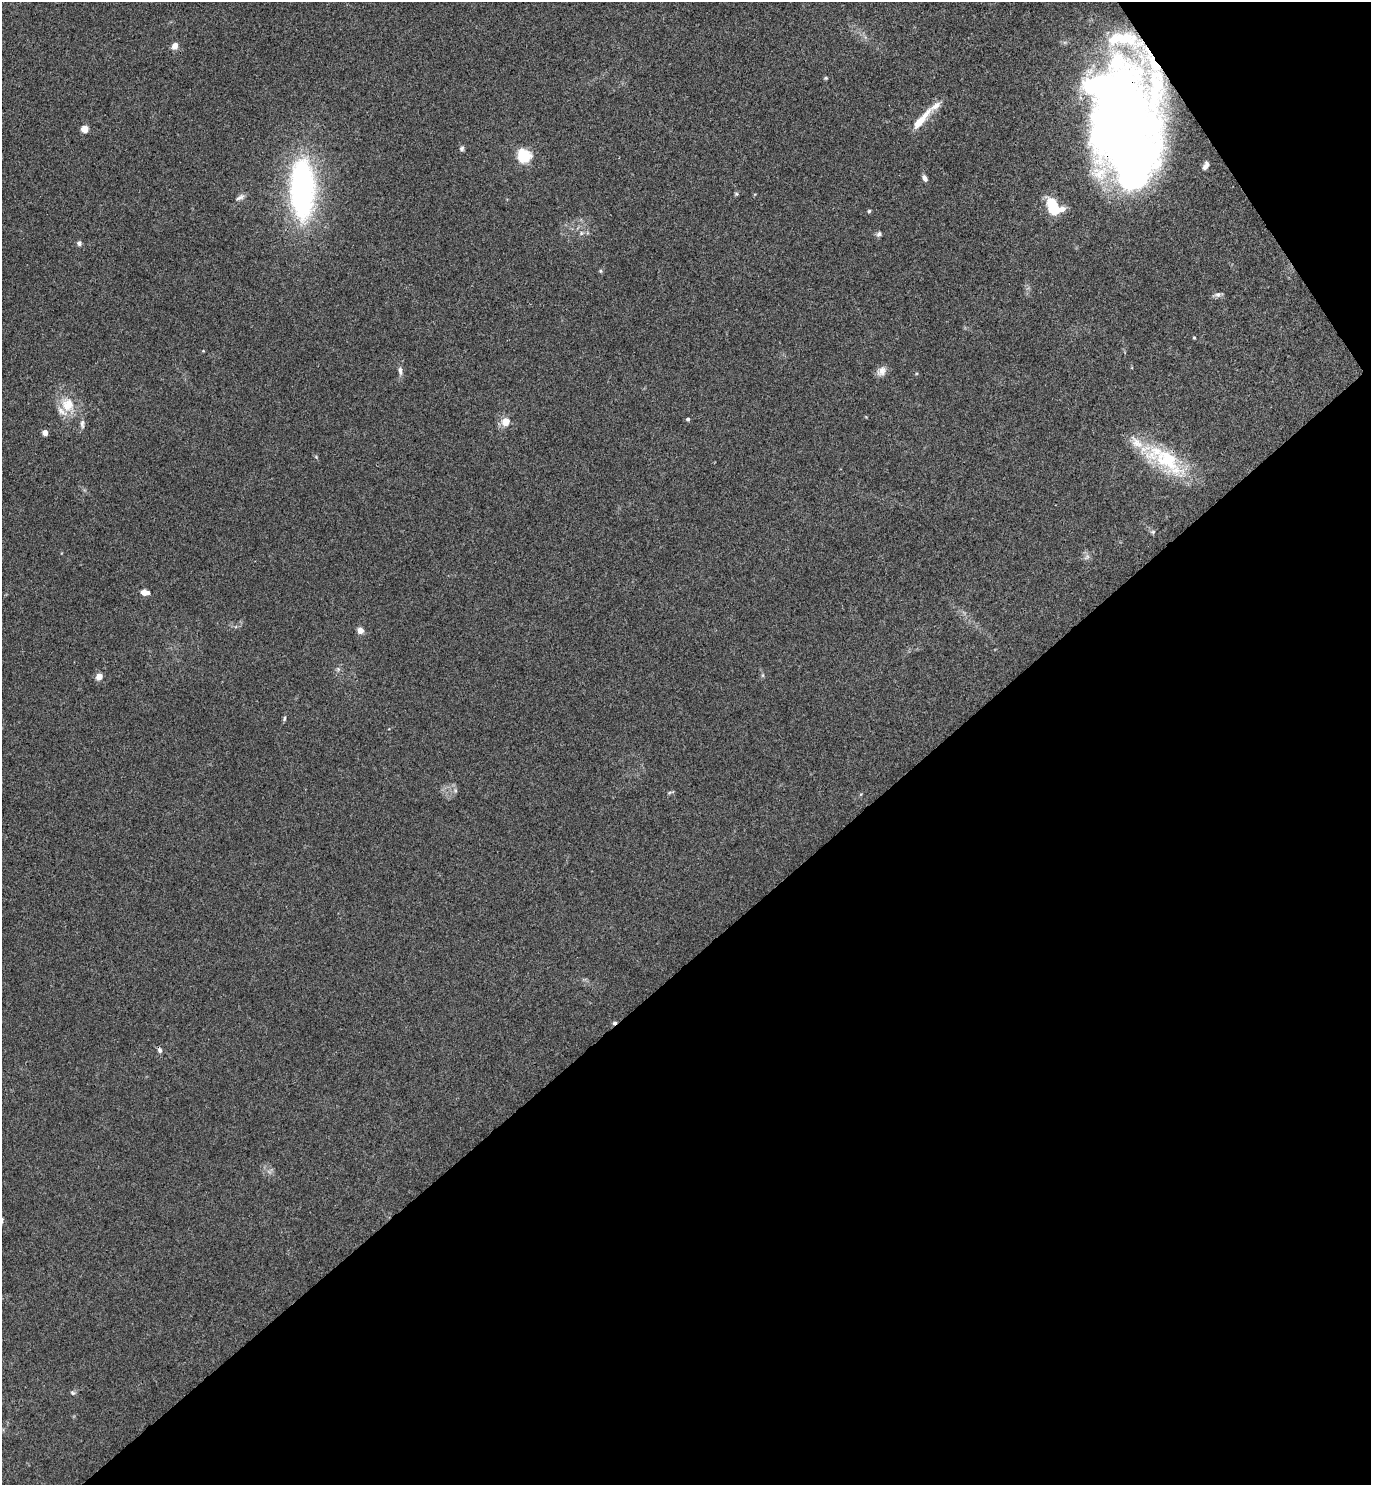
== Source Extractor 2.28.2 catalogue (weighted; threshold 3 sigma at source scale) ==
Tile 12 of 4 x 4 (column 4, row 3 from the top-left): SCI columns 4280-5648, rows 1492-2974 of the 5947 x 5950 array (HDU 1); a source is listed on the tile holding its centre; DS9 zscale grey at full resolution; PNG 1373 x 1487 px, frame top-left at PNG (2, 2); no overlay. Shown black and unused: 38% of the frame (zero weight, under 3 of 4 exposures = <1% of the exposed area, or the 3 px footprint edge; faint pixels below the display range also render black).
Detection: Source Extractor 2.28.2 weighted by HDU 2 'WHT'; one run over the whole footprint, this tile lists its part. Background 0.0531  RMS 0.0053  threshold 0.0238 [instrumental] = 3 sigma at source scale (4.5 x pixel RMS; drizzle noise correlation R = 1.50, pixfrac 1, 0.05/0.05 arcsec/px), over >= 5 px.
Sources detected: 56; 5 inside a brighter object's white glare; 1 cosmic-ray / hot-pixel residue — not listed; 8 inside a brighter listed object's ellipse — not listed separately; the other 42 listed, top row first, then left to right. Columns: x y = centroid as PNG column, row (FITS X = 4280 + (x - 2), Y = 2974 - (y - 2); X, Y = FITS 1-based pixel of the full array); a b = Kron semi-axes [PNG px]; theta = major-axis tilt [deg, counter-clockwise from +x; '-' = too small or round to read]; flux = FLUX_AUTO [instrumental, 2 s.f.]
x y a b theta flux
175 46 8 7 - 3.1
826 78 5 4 - 0.64
921 120 37 9 49 10
1130 127 89 64 -85 460
85 129 4 4 - 14
462 149 7 5 77 1.2
524 156 18 16 -56 13
1206 166 8 4 60 2.1
925 178 7 5 -59 2.2
302 190 58 21 -89 160
736 194 5 4 - 0.7
240 197 13 6 31 2
1053 204 13 11 -56 15
869 211 5 4 - 0.76
581 233 6 5 - 1.1
879 234 7 6 - 1.4
79 243 6 6 - 1.4
601 271 6 4 -90 0.67
1218 294 10 7 1 1.8
1194 338 3 3 - 0.53
203 351 4 3 - 0.42
400 371 11 6 -83 2.1
881 371 14 10 50 3.6
68 405 21 18 -70 12
688 419 4 4 - 1.1
505 422 11 10 - 5.4
82 424 12 5 -90 2
45 433 4 4 - 5.5
316 457 5 4 - 0.61
1166 460 58 27 -31 40
1153 532 7 5 20 0.91
1087 557 10 6 41 1.9
144 592 6 4 -5 10
360 630 4 4 - 8.9
338 669 7 6 - 1.2
763 675 6 4 90 0.73
99 676 4 4 - 10
284 718 7 4 74 0.93
455 790 7 5 -78 1.2
670 792 11 3 16 0.73
160 1050 8 5 -71 1.4
73 1393 7 6 - 1.1
Overlapping masked pixels (flux is a lower limit): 2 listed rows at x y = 1130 127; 1166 460